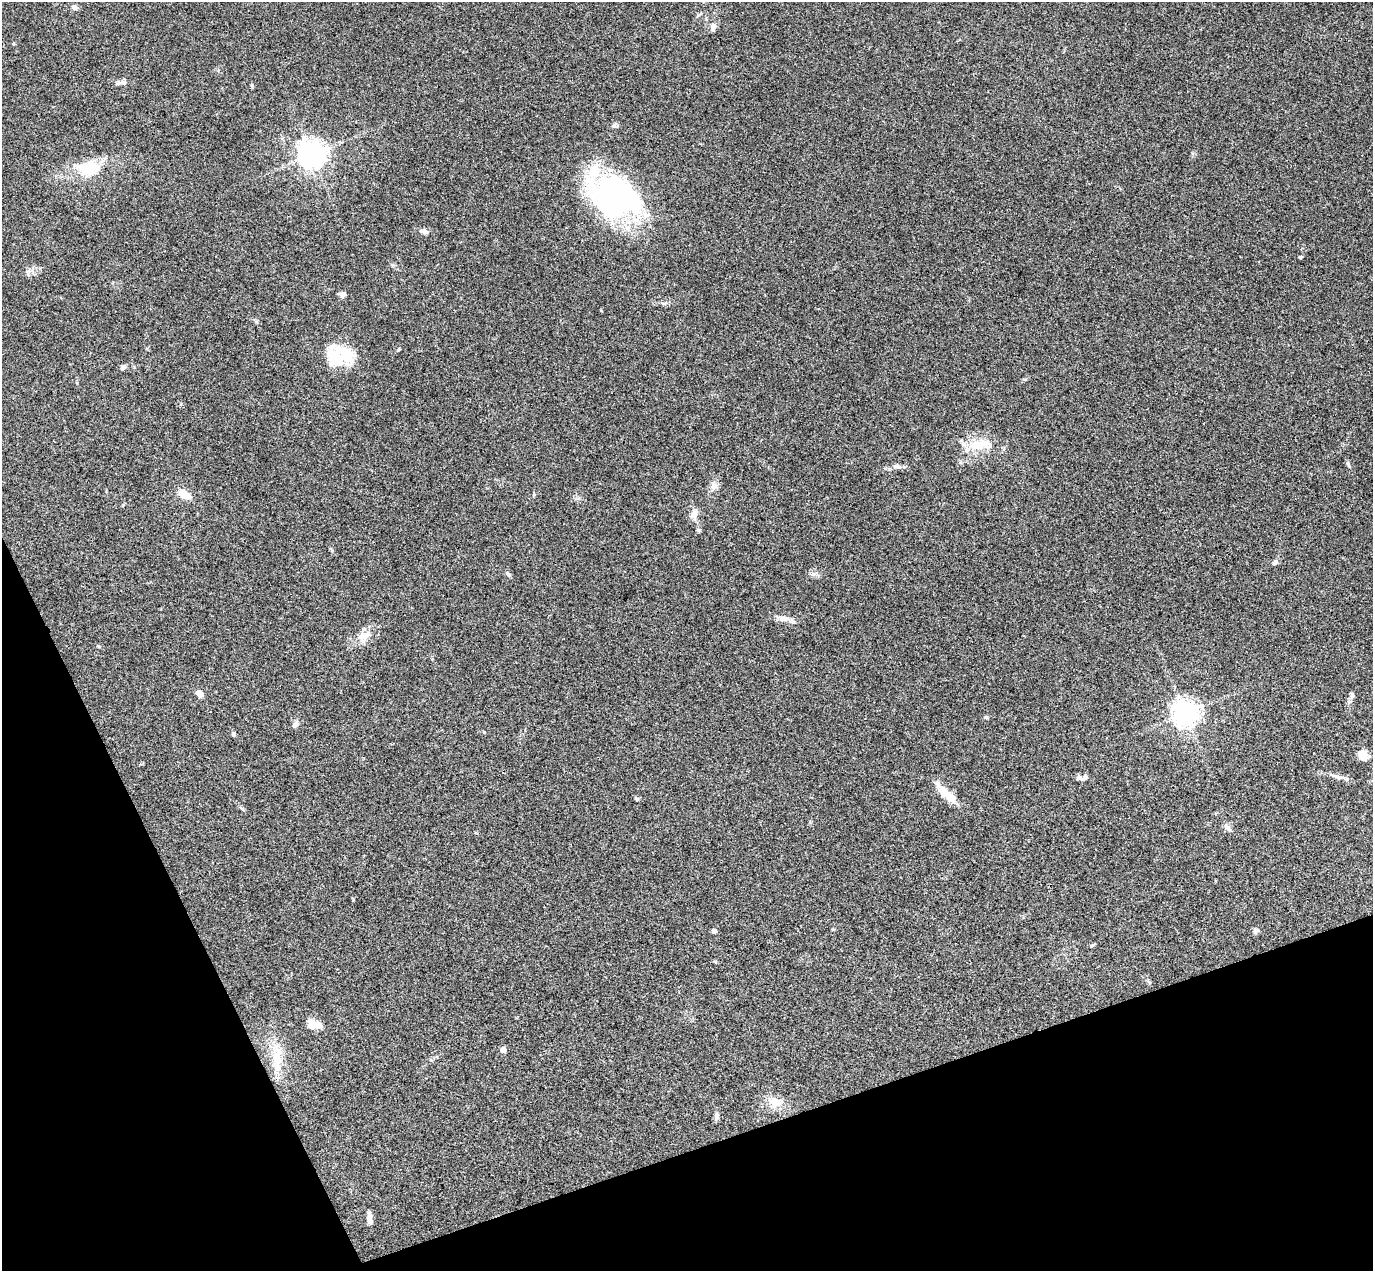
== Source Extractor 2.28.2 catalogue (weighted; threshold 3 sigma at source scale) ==
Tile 14 of 4 x 4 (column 2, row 4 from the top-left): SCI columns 1429-2799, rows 304-1572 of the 5597 x 5556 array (HDU 1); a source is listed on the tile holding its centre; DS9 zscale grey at full resolution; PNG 1375 x 1273 px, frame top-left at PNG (2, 2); no overlay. Shown black and unused: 18% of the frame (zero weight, under 3 of 4 exposures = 6% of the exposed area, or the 3 px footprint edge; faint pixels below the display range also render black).
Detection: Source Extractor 2.28.2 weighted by HDU 2 'WHT'; one run over the whole footprint, this tile lists its part. Background 0.0535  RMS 0.0051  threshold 0.023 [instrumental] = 3 sigma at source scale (4.5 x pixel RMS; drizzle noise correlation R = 1.50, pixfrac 1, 0.05/0.05 arcsec/px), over >= 5 px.
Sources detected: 51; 4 inside a brighter listed object's ellipse — not listed separately; the other 47 listed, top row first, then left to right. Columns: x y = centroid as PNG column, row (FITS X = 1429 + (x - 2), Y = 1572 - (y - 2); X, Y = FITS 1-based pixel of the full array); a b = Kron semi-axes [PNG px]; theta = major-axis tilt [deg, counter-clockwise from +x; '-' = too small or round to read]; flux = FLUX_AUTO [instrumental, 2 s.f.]
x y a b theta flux
74 7 9 6 -24 1.7
713 27 12 7 79 2.4
14 44 4 3 - 0.64
123 82 10 6 0 1.8
252 85 5 4 - 0.72
312 155 8 8 - 650
89 168 32 21 8 17
614 196 58 39 -36 120
425 231 9 6 -17 1.7
1300 257 5 3 - 0.59
342 295 8 6 -9 1.6
399 349 4 3 - 0.58
334 358 31 21 -76 16
123 367 7 6 - 1.4
979 445 33 13 11 13
1348 464 9 4 -64 0.94
897 466 13 6 -4 2.1
714 486 11 9 57 3
184 494 13 7 -37 8
694 514 14 9 77 3.6
1275 562 6 5 - 1.6
508 574 8 5 -58 1.1
783 619 17 8 -9 3.7
364 636 15 11 20 5.7
200 693 7 6 - 4.7
1352 696 8 6 70 1.4
1185 714 8 8 - 550
986 717 6 4 -2 0.67
296 724 11 7 46 1.6
484 732 4 4 - 0.38
234 734 6 5 - 0.93
1363 756 12 10 -47 5.3
1085 778 6 5 - 1.4
1346 779 11 5 -31 1.7
945 793 28 9 -49 9.3
637 799 6 5 - 0.69
242 808 11 3 -45 0.88
1228 828 13 5 -46 1.8
1256 930 8 7 - 1.5
714 931 4 4 - 2.4
1149 982 8 4 -45 0.67
313 1024 15 13 19 4.8
503 1050 5 4 - 5.7
277 1052 36 14 81 13
774 1102 22 13 -25 7.5
716 1117 12 5 87 1.7
369 1218 15 6 -83 2.6
Unlisted compact peaks at least as high as the median listed source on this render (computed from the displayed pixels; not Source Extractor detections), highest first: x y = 813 574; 98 646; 181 404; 1024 379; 353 900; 1091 946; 578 498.